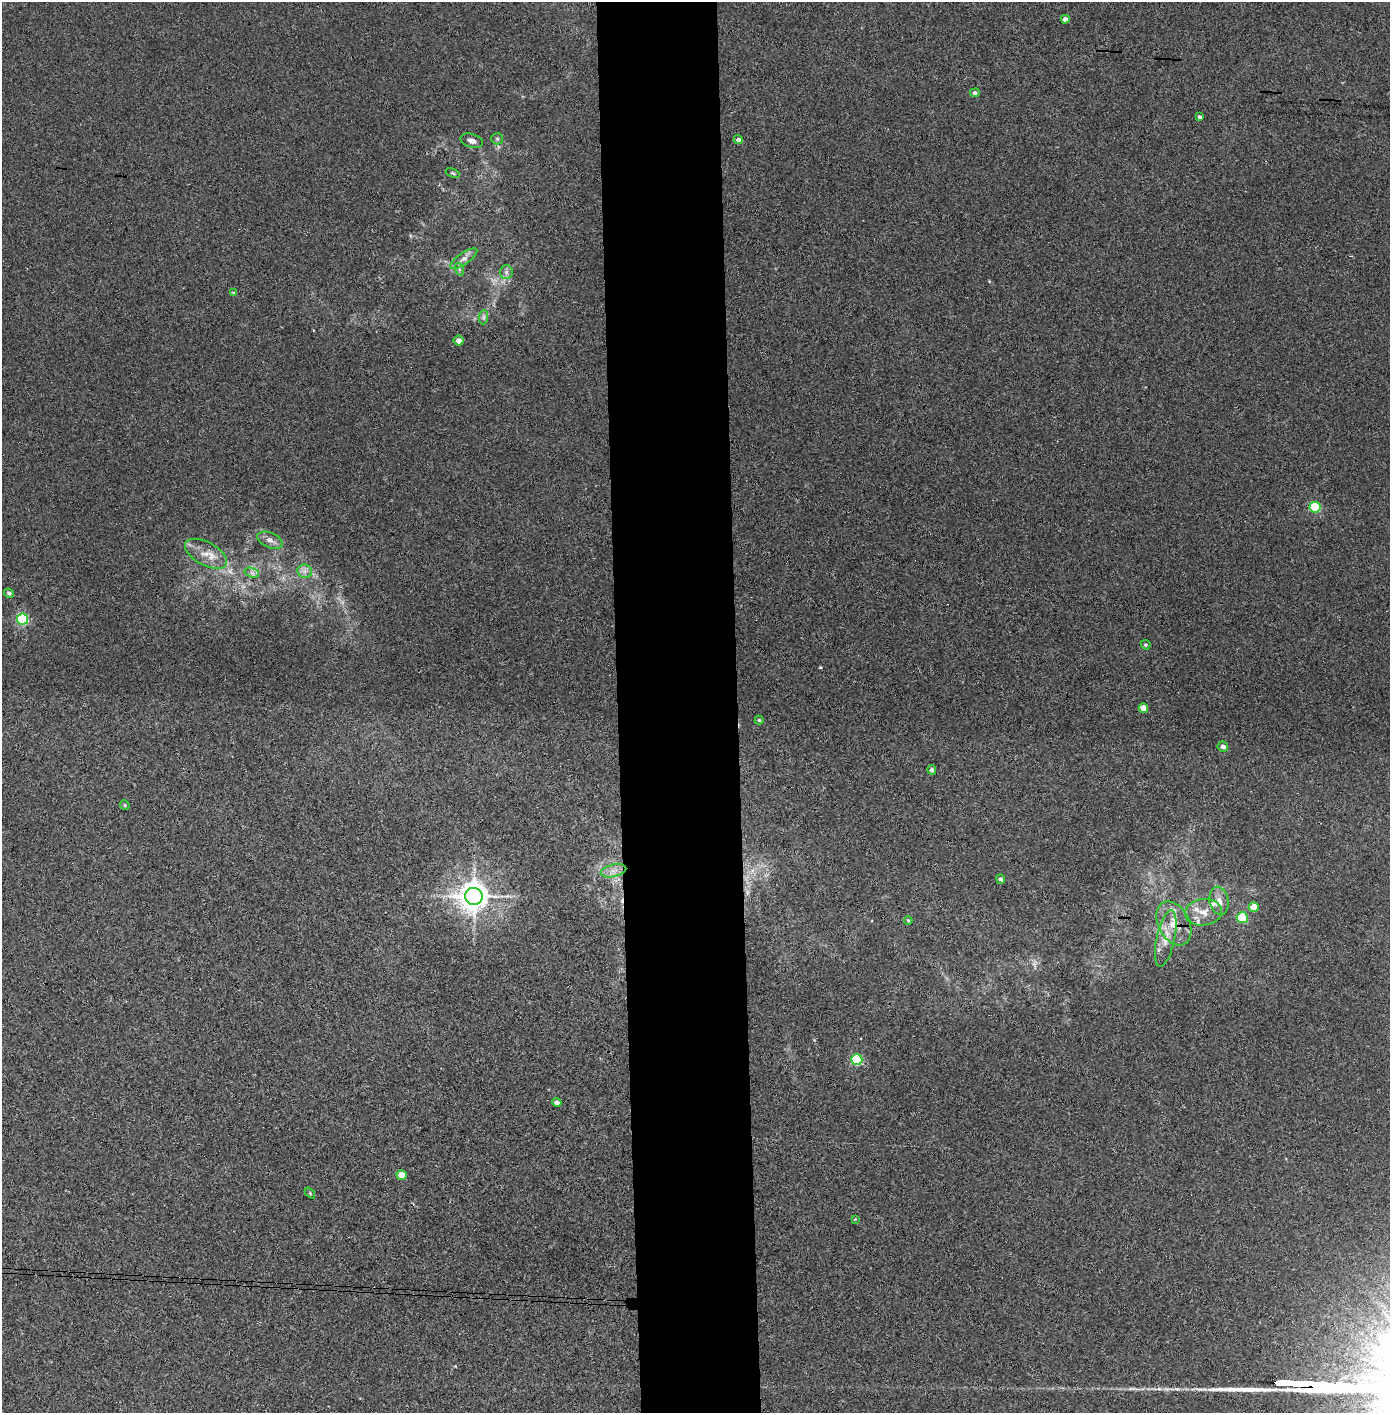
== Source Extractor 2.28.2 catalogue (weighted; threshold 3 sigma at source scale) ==
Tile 5 of 3 x 3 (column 2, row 2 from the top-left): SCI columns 1469-2856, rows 1414-2824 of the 4323 x 4241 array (HDU 1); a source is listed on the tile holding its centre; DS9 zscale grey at full resolution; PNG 1392 x 1415 px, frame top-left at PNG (2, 2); each listed source drawn as its Kron ellipse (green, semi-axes under 4 px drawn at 4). Shown black and unused: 9% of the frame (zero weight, under 3 of 4 exposures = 6% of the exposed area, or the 3 px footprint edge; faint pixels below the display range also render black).
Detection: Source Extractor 2.28.2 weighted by HDU 2 'WHT'; one run over the whole footprint, this tile lists its part. Background 0.045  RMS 0.0057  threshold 0.0257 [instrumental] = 3 sigma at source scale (4.5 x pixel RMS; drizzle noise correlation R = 1.50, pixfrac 1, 0.05/0.05 arcsec/px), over >= 5 px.
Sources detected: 45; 1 cosmic-ray / hot-pixel residue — neither listed nor drawn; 3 inside a brighter listed object's ellipse — not listed separately; the other 41 listed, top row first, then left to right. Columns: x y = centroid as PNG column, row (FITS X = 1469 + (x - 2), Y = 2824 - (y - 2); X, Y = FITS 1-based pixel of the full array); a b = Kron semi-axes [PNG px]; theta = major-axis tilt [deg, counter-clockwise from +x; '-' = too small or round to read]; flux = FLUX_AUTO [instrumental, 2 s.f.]
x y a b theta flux
1065 19 4 4 - 2.8
975 93 5 4 - 1.6
1200 117 4 4 - 1.3
497 139 6 5 - 1.1
738 140 4 4 - 2.2
472 141 11 6 -18 2.6
453 173 7 3 -23 0.86
464 259 16 5 35 3.3
459 269 6 4 -71 1
506 272 7 6 - 1.6
234 293 4 3 - 0.82
484 317 7 4 89 1.3
458 341 5 5 - 3.8
1315 507 5 5 - 44
270 540 13 7 -24 3.1
206 554 23 11 -29 8.6
305 571 7 6 - 2.3
252 573 7 4 -18 1.6
9 593 5 4 - 1.2
22 619 5 5 - 77
1146 645 5 4 - 0.95
1143 708 5 4 - 6.7
759 720 4 4 - 0.72
1223 746 5 5 - 2.6
932 770 5 4 - 1.7
125 805 5 4 - 0.74
613 871 13 6 13 4
1001 879 5 4 - 1.6
474 896 9 8 - 840
1219 901 14 9 -78 4.8
1254 907 5 4 - 9.4
1203 912 18 13 7 8
1242 918 5 5 - 32
908 920 4 4 - 0.61
1174 923 23 15 -62 13
1166 938 29 9 78 9
857 1060 5 5 - 56
557 1102 5 4 - 2.3
402 1175 5 4 - 12
310 1193 6 4 -47 0.65
855 1219 3 3 - 0.43
Overlapping masked pixels (flux is a lower limit): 1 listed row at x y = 1174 923